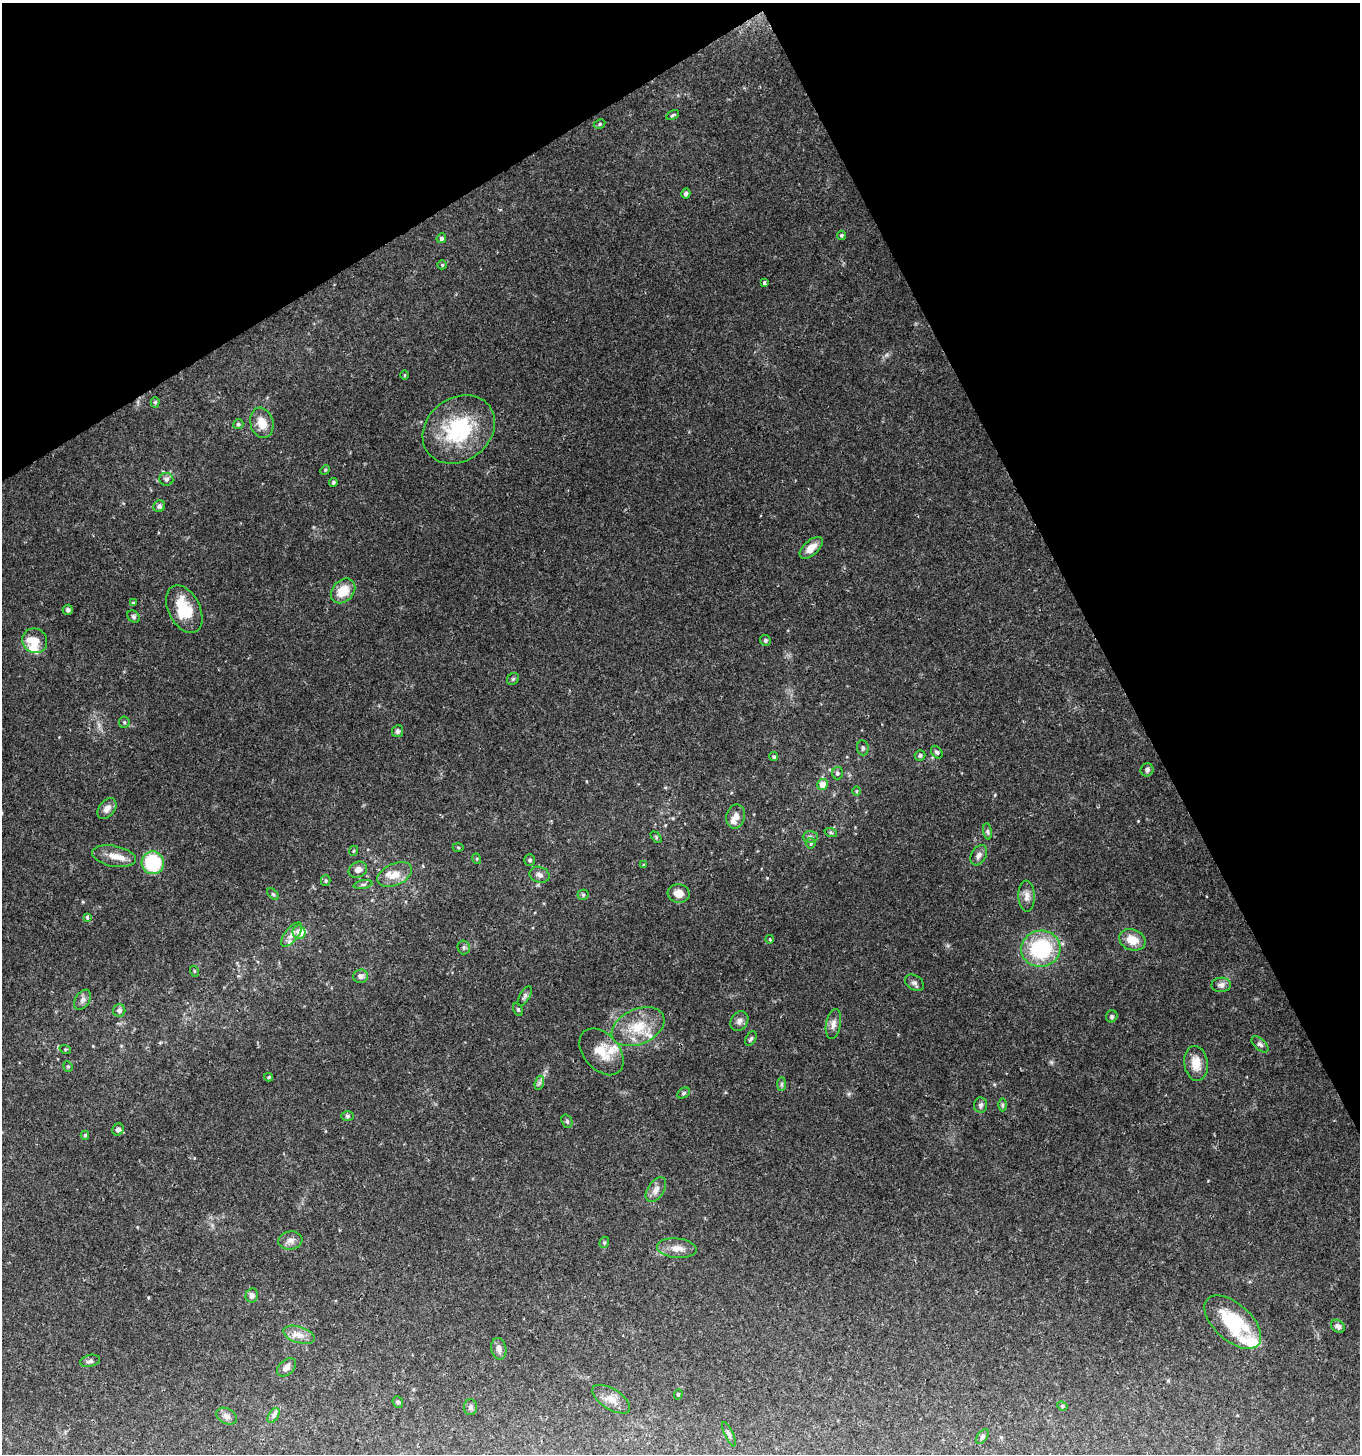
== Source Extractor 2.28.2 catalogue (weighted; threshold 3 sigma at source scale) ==
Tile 3 of 4 x 4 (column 3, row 1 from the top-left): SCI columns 2882-4239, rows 4360-5811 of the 5707 x 5816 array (HDU 1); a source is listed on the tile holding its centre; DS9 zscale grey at full resolution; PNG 1362 x 1456 px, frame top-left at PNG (2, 3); each listed source drawn as its Kron ellipse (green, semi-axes under 4 px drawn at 4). Shown black and unused: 27% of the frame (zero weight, under 2 of 3 exposures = <1% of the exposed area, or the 3 px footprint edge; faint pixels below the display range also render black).
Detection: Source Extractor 2.28.2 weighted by HDU 2 'WHT'; one run over the whole footprint, this tile lists its part. Background 0.0683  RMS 0.0054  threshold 0.0242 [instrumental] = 3 sigma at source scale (4.5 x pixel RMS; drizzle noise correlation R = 1.50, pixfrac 1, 0.0396/0.0396 arcsec/px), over >= 5 px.
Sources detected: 124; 10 inside a brighter listed object's ellipse — not listed separately; the other 114 listed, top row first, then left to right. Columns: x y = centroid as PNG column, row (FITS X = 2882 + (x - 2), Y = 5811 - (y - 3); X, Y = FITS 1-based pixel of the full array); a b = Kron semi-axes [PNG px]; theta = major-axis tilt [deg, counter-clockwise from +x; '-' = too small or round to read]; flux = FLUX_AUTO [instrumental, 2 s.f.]
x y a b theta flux
673 115 7 4 28 0.83
600 124 6 4 28 0.83
686 194 5 4 - 1.7
841 235 4 4 - 0.77
441 238 5 4 - 1.2
442 265 5 4 - 0.63
764 283 4 3 - 2.7
404 375 5 3 - 0.48
155 402 5 4 - 0.82
262 423 15 11 -74 7.2
238 424 5 5 - 0.95
459 429 39 31 38 45
325 470 5 4 - 0.61
166 479 7 6 - 1.8
333 482 4 4 - 1.1
159 506 6 5 - 1.7
811 548 14 7 41 6
343 591 14 10 46 10
133 603 4 4 - 0.66
184 609 25 16 -63 18
68 610 5 5 - 1.3
133 617 7 5 -46 1.1
765 640 6 5 - 1
35 641 13 12 - 6.5
513 679 6 5 - 0.89
124 722 6 5 - 0.95
397 731 6 5 - 1.4
863 748 7 6 - 1.5
937 752 7 5 -52 1.1
920 755 5 5 - 1
774 757 4 4 - 0.85
1147 770 7 6 - 1.5
837 773 6 5 - 1.3
823 784 5 5 - 6.8
857 791 5 3 - 0.5
107 809 11 8 51 3.4
736 816 12 9 76 3.9
988 831 8 4 -82 1.1
831 833 6 4 -18 0.81
656 837 6 4 -47 0.66
810 837 7 6 - 1.5
811 843 5 5 - 0.76
458 847 5 3 - 0.58
353 851 5 3 - 0.53
979 855 11 7 59 2.3
114 856 22 10 -11 6.5
477 859 5 3 - 0.54
530 860 6 5 - 1.1
153 863 11 11 - 31
643 865 4 4 - 0.66
358 870 10 7 26 3
395 874 18 10 24 7.3
540 875 10 8 -19 2.4
326 881 5 5 - 0.81
363 884 9 4 11 1.1
679 893 11 9 -12 5
273 894 7 4 -44 0.87
583 895 5 5 - 0.83
1026 896 15 8 -87 3.7
87 917 3 3 - 2.3
299 932 7 6 - 4.3
292 935 14 6 51 3.3
770 939 4 3 - 0.49
1132 940 13 10 -21 8.1
464 947 7 6 - 1.3
1041 949 20 18 13 44
194 971 5 3 - 0.52
360 976 7 7 - 2.4
914 983 10 7 -32 1.9
1221 985 10 7 2 2.4
525 996 11 5 59 1.4
82 1000 11 7 57 2.2
518 1009 7 4 -63 0.84
119 1010 6 6 - 2.2
1112 1016 6 5 - 1
739 1021 10 8 58 2.4
833 1024 15 7 80 3.1
638 1027 28 17 24 17
751 1039 7 5 62 1.1
1260 1044 10 5 -43 1.5
65 1049 6 4 -18 0.62
601 1052 27 18 -49 11
1196 1063 17 11 -82 8.2
68 1066 5 4 - 0.75
269 1077 4 4 - 0.61
539 1083 7 4 71 1.2
782 1084 7 4 89 0.96
683 1093 7 5 28 1
981 1105 7 6 - 1.5
1002 1105 6 4 -90 0.84
348 1116 6 5 - 0.96
567 1121 7 5 -71 0.97
118 1129 6 5 - 2.1
85 1135 4 4 - 0.82
656 1189 14 8 57 3.3
290 1240 12 9 7 3.2
604 1242 6 4 69 0.85
677 1248 20 9 -6 5.7
252 1295 7 6 - 2.4
1233 1322 34 18 -42 33
1338 1326 7 6 - 2
299 1335 16 8 -17 4.6
499 1349 11 7 -80 2.5
90 1361 10 6 14 1.6
286 1367 11 7 42 2.9
678 1394 5 4 - 0.63
611 1399 21 10 -33 5.5
398 1402 6 5 - 1.1
1062 1406 5 4 - 0.72
471 1407 8 6 89 1.6
273 1415 8 5 57 1.4
226 1416 11 7 -28 2.4
729 1434 13 4 -65 1.3
982 1436 8 5 53 1.3